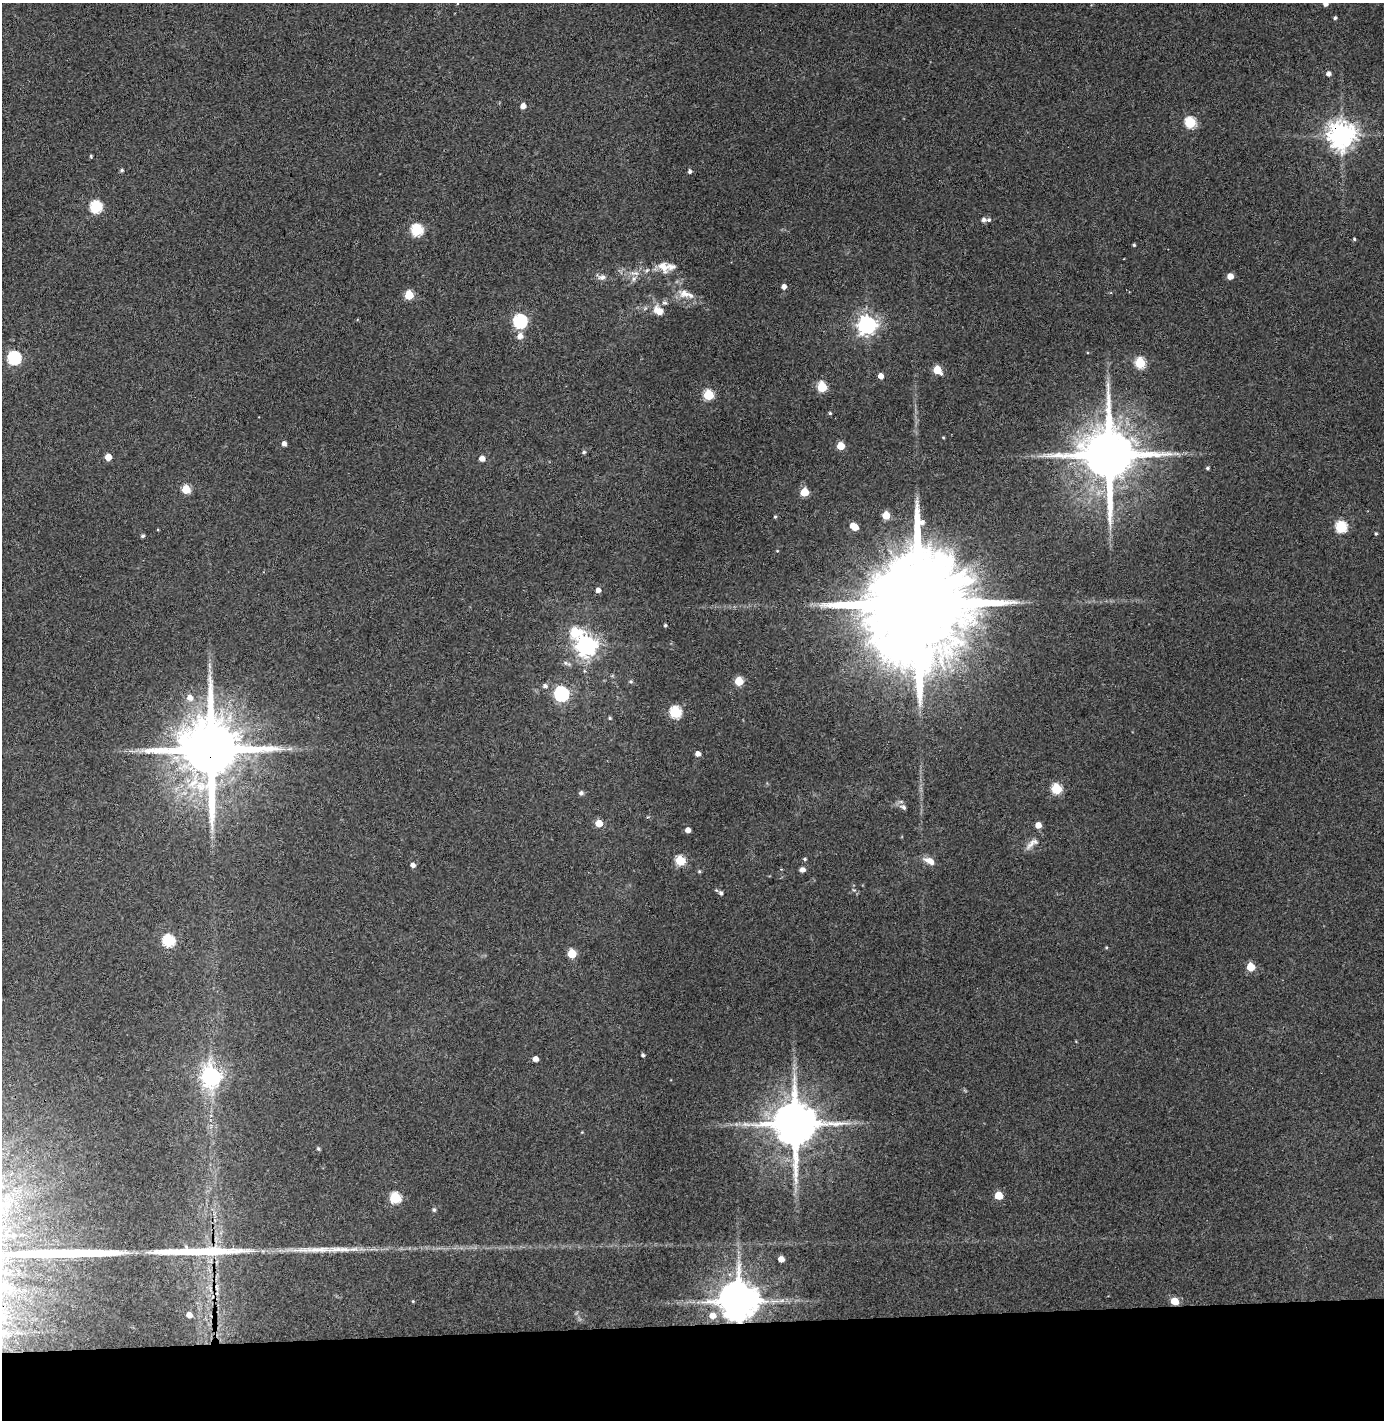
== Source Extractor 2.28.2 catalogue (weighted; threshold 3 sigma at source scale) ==
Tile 8 of 3 x 3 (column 2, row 3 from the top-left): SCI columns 1454-2835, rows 57-1474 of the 4290 x 4366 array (HDU 1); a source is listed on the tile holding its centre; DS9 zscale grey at full resolution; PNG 1386 x 1422 px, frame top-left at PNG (2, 3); no overlay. Shown black and unused: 7% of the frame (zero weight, under 3 of 4 exposures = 6% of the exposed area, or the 3 px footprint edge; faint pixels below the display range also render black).
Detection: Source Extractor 2.28.2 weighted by HDU 2 'WHT'; one run over the whole footprint, this tile lists its part. Background 0.0861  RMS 0.006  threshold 0.0271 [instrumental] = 3 sigma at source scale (4.5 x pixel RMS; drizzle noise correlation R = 1.50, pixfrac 1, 0.05/0.05 arcsec/px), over >= 5 px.
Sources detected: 111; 1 cosmic-ray / hot-pixel residue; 1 long thin detection or spike segment (spike, bleed or trail) — not listed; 3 inside a brighter listed object's ellipse — not listed separately; the other 106 listed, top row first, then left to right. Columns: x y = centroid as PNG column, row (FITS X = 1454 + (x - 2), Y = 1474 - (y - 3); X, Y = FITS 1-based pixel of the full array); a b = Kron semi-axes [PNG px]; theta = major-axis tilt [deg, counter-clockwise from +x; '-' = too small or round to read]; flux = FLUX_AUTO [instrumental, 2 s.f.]
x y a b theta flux
1325 4 5 5 - 3.4
1335 18 4 4 - 1
1328 74 5 4 - 2.5
523 106 5 5 - 4.1
1190 122 6 6 - 45
1341 135 9 8 - 770
91 156 4 3 - 0.73
122 170 4 4 - 1.1
690 171 4 4 - 1.6
96 207 6 6 - 63
983 220 5 5 - 2
989 220 5 5 - 1.2
417 230 6 6 - 55
1354 239 4 4 - 0.74
1134 245 3 3 - 0.78
663 267 17 12 -48 7.2
647 270 8 4 54 1.1
635 273 15 6 -6 4
1230 276 5 5 - 5.3
602 277 13 7 -12 3.2
784 287 5 4 - 2.9
686 294 26 10 -15 8.1
409 295 5 5 - 26
665 303 7 5 -13 1.3
659 311 13 9 -35 7.2
520 321 6 6 - 100
867 325 7 7 - 310
520 336 7 7 - 4.1
14 358 6 6 - 88
1140 363 6 5 - 39
937 370 6 5 - 18
880 376 5 4 - 4.3
822 387 6 5 - 32
708 395 6 5 - 37
830 413 4 3 - 0.71
943 437 4 3 - 0.48
284 444 4 4 - 2.8
841 446 5 5 - 14
584 452 5 5 - 1.2
1176 453 10 4 0 2.2
1109 454 16 14 -88 4900
108 457 5 5 - 7.3
482 458 5 5 - 4.3
1207 468 4 4 - 0.94
186 489 5 5 - 20
804 492 5 5 - 17
886 515 5 5 - 14
775 517 4 4 - 0.68
854 526 7 5 -38 9.3
1341 527 6 6 - 54
1376 534 4 3 - 0.72
142 536 4 4 - 1.4
777 551 4 3 - 0.43
598 590 5 5 - 2.9
918 602 40 22 87 26000
665 625 4 3 - 1
575 632 7 6 - 33
586 646 7 7 - 420
566 663 13 5 -24 1.7
209 666 10 3 -69 1.3
631 681 6 4 -1 0.95
739 681 5 5 - 17
545 686 6 5 - 1.8
561 694 7 6 - 130
190 698 7 7 - 4.6
675 712 6 6 - 59
610 718 4 4 - 0.84
289 749 7 4 18 1.3
211 750 18 16 -90 6500
698 754 4 4 - 3.3
1056 789 6 5 - 40
581 793 5 5 - 1.9
903 807 10 6 -32 2.1
599 823 5 5 - 11
1038 825 5 5 - 5.4
688 830 4 4 - 3.7
1032 844 22 8 39 4.8
805 859 5 4 - 0.78
680 861 5 5 - 32
929 861 15 7 -26 5.1
413 865 5 5 - 2.4
802 870 6 5 - 2.9
699 871 5 4 - 0.71
721 893 6 5 - 1.7
169 941 6 6 - 64
1106 947 5 3 - 0.56
572 954 6 5 - 19
1251 967 5 5 - 16
643 1055 4 3 - 1.3
535 1059 4 4 - 3.7
211 1077 8 7 - 330
795 1124 13 12 - 3100
582 1132 4 4 - 0.47
318 1148 5 4 - 1
999 1195 5 5 - 14
395 1198 6 6 - 42
434 1210 5 5 - 1.2
320 1250 41 8 1 14
781 1259 5 4 - 4.6
3 1286 10 7 61 3.7
782 1300 7 4 19 1.4
413 1301 4 4 - 0.57
739 1301 10 10 - 2300
1175 1301 6 5 - 12
189 1315 5 5 - 4.3
712 1315 7 6 - 4.7
Overlapping masked pixels (flux is a lower limit): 4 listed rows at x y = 1341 135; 211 750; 739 1301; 1175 1301
Isophote crosses this tile's border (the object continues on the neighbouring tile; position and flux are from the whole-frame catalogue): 1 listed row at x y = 1325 4